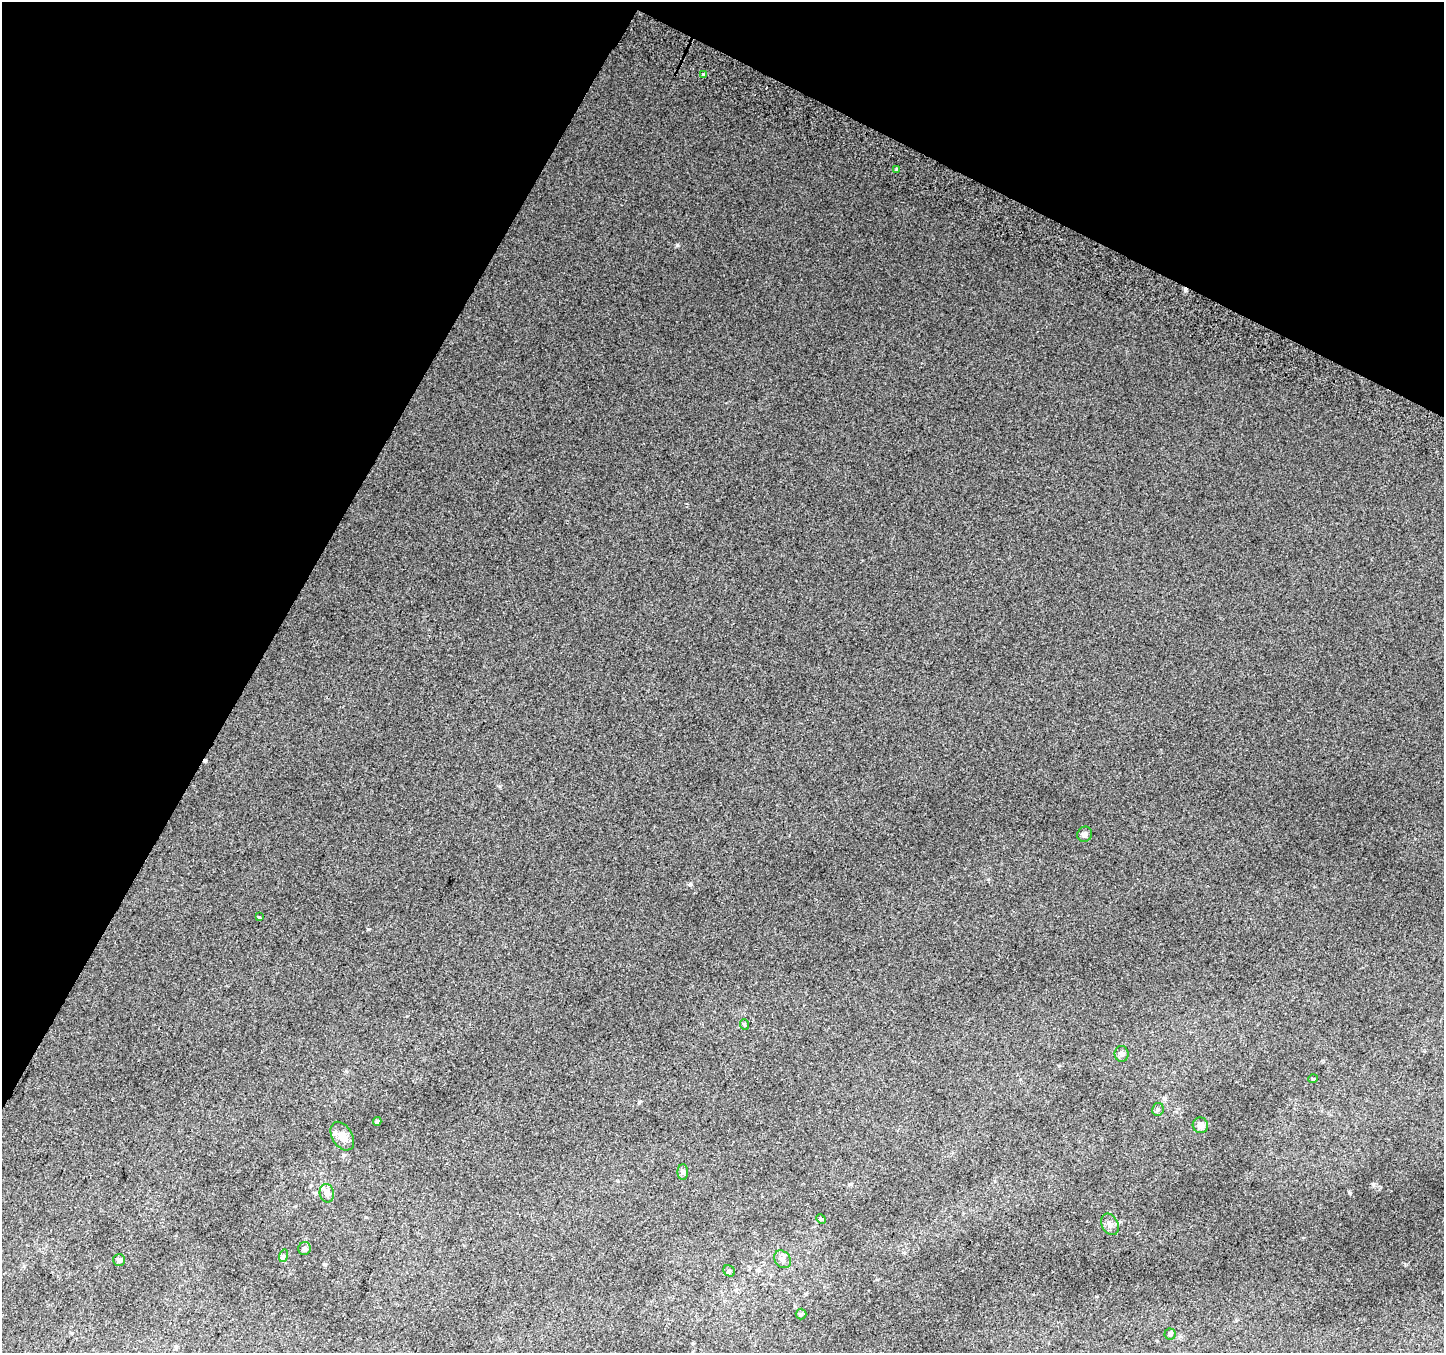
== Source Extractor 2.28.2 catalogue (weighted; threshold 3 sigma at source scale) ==
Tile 2 of 4 x 4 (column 2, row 1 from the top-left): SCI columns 1471-2912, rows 4358-5708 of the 5818 x 5945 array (HDU 1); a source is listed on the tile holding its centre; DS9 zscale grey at full resolution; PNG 1446 x 1355 px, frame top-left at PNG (2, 2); each listed source drawn as its Kron ellipse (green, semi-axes under 4 px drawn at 4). Shown black and unused: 27% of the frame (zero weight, under 2 of 3 exposures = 2% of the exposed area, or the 3 px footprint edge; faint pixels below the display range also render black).
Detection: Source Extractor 2.28.2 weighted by HDU 2 'WHT'; one run over the whole footprint, this tile lists its part. Background 0.022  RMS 0.0076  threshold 0.0342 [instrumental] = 3 sigma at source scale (4.5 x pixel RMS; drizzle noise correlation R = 1.50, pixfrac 1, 0.0396/0.0396 arcsec/px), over >= 5 px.
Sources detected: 28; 4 cosmic-ray / hot-pixel residue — neither listed nor drawn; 2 inside a brighter listed object's ellipse — not listed separately; the other 22 listed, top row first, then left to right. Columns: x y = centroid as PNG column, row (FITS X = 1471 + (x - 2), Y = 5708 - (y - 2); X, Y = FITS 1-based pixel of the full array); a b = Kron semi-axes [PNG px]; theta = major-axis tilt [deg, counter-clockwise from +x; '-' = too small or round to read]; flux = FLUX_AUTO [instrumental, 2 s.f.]
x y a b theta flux
703 74 3 3 - 2.4
897 169 3 3 - 2.1
1085 834 8 7 - 2.7
259 917 4 3 - 1.3
744 1025 5 4 - 1.2
1122 1054 8 7 - 2.3
1313 1079 5 3 - 0.6
1158 1109 6 6 - 1.5
377 1121 4 4 - 1.2
1200 1125 8 7 - 3.8
342 1136 15 10 -59 7.7
683 1172 8 5 90 1.9
327 1193 9 7 -78 4.1
821 1219 5 4 - 0.87
1110 1224 11 8 -63 3.7
304 1249 6 6 - 1.9
283 1256 6 4 73 1.1
782 1259 9 7 -54 3.1
119 1260 6 6 - 1.4
729 1271 6 5 - 1.3
801 1314 5 5 - 1.1
1170 1334 5 5 - 1.1
Unlisted compact peaks at least as high as the median listed source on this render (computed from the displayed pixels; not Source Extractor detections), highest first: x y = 677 245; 1350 1193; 690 884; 368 929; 1373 1184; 500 786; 988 879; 1059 1066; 1405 1264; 639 1102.